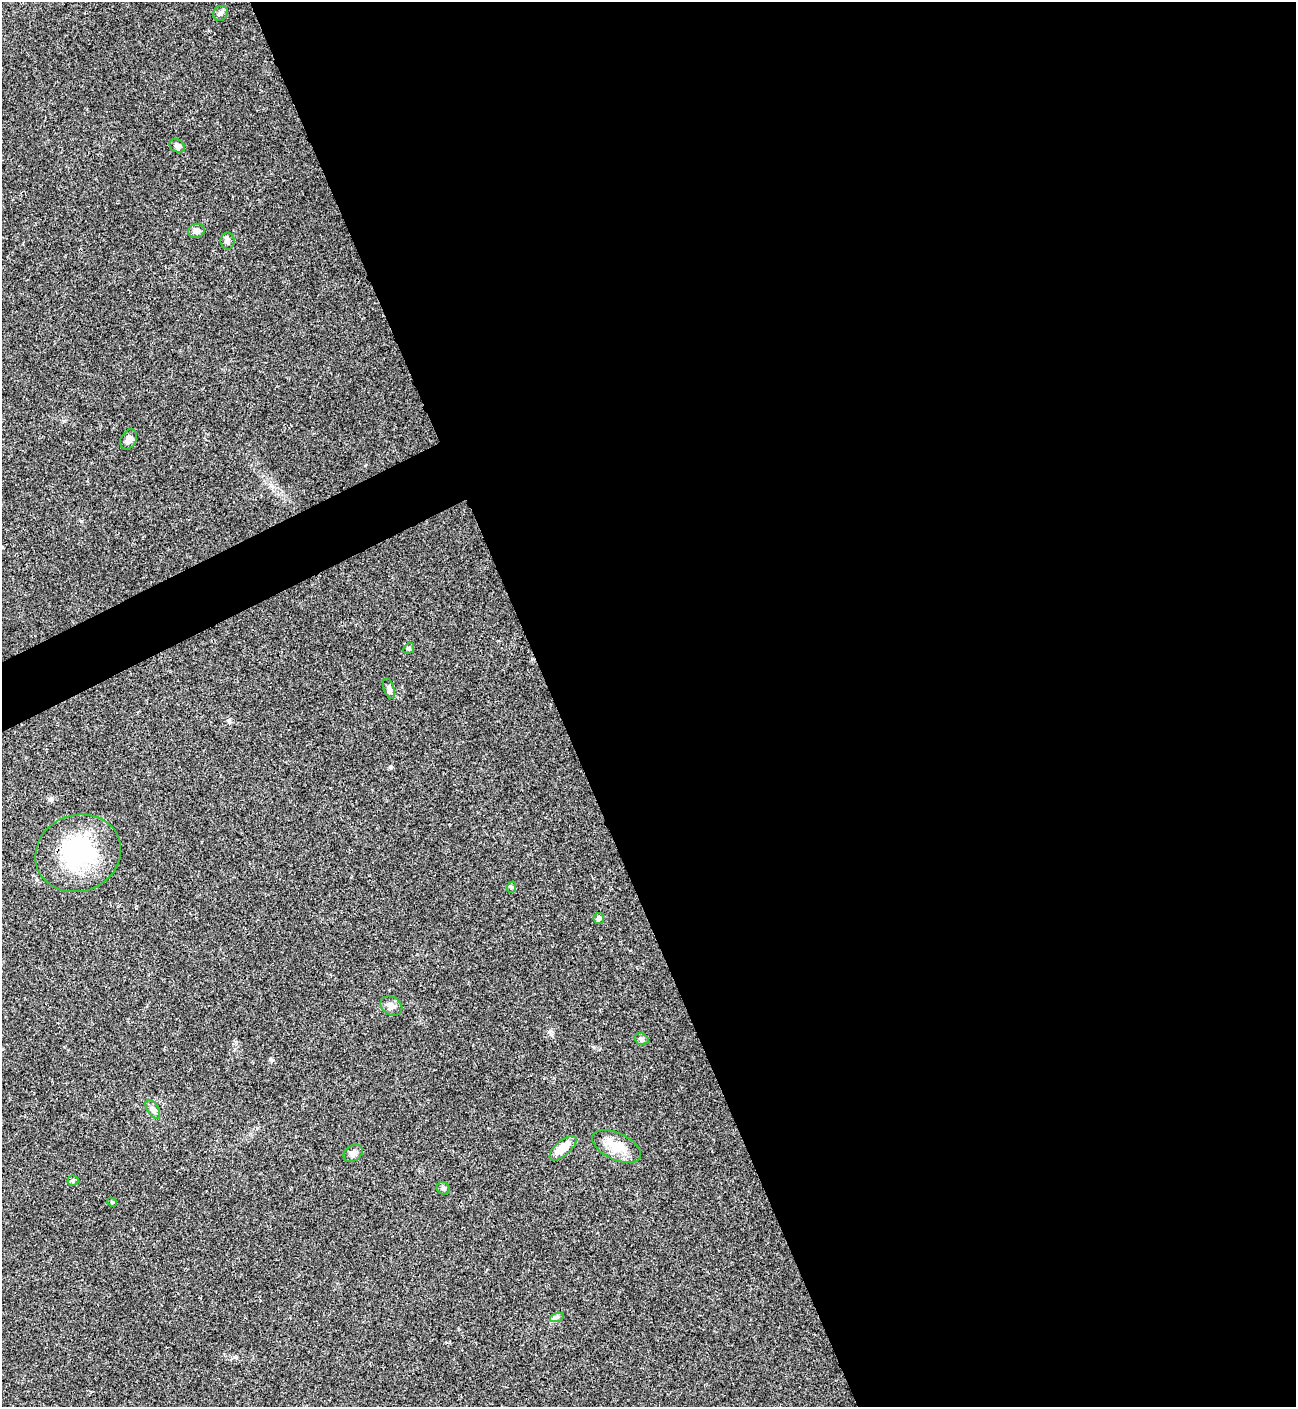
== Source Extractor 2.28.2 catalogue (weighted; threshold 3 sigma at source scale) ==
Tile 8 of 4 x 4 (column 4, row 2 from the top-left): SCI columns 4171-5464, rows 2815-4219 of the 5620 x 5631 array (HDU 1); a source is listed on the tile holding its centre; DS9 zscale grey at full resolution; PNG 1298 x 1409 px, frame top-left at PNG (2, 2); each listed source drawn as its Kron ellipse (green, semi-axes under 4 px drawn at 4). Shown black and unused: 59% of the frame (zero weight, under 3 of 4 exposures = <1% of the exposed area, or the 3 px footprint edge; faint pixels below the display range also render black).
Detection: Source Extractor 2.28.2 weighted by HDU 2 'WHT'; one run over the whole footprint, this tile lists its part. Background 0.0207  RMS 0.004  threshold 0.018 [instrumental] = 3 sigma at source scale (4.5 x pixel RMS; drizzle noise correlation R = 1.50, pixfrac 1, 0.05/0.05 arcsec/px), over >= 5 px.
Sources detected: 20; all 20 listed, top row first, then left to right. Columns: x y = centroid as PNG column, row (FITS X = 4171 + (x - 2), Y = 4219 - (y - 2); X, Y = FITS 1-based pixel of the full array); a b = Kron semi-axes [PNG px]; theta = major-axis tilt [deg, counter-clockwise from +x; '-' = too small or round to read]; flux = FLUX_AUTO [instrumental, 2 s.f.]
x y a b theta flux
221 13 8 7 - 1.1
177 146 8 6 -33 1.2
196 231 8 7 - 1.7
228 241 8 7 - 1.2
129 439 10 7 62 1.8
409 648 6 4 47 0.57
389 689 10 5 -71 1.1
78 853 43 38 22 39
512 887 6 3 71 0.45
599 918 5 5 - 0.86
391 1006 11 9 -34 1.8
642 1039 7 5 -20 0.94
153 1109 10 5 -58 1.3
616 1146 26 13 -25 7.7
563 1148 17 7 41 5.8
353 1153 10 8 36 1.8
73 1181 5 5 - 0.55
443 1188 7 6 - 0.91
112 1202 5 4 - 0.46
557 1317 7 4 19 0.79
Overlapping masked pixels (flux is a lower limit): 1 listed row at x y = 78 853
Unlisted compact peaks at least as high as the median listed source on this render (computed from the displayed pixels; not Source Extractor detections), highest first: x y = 390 767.